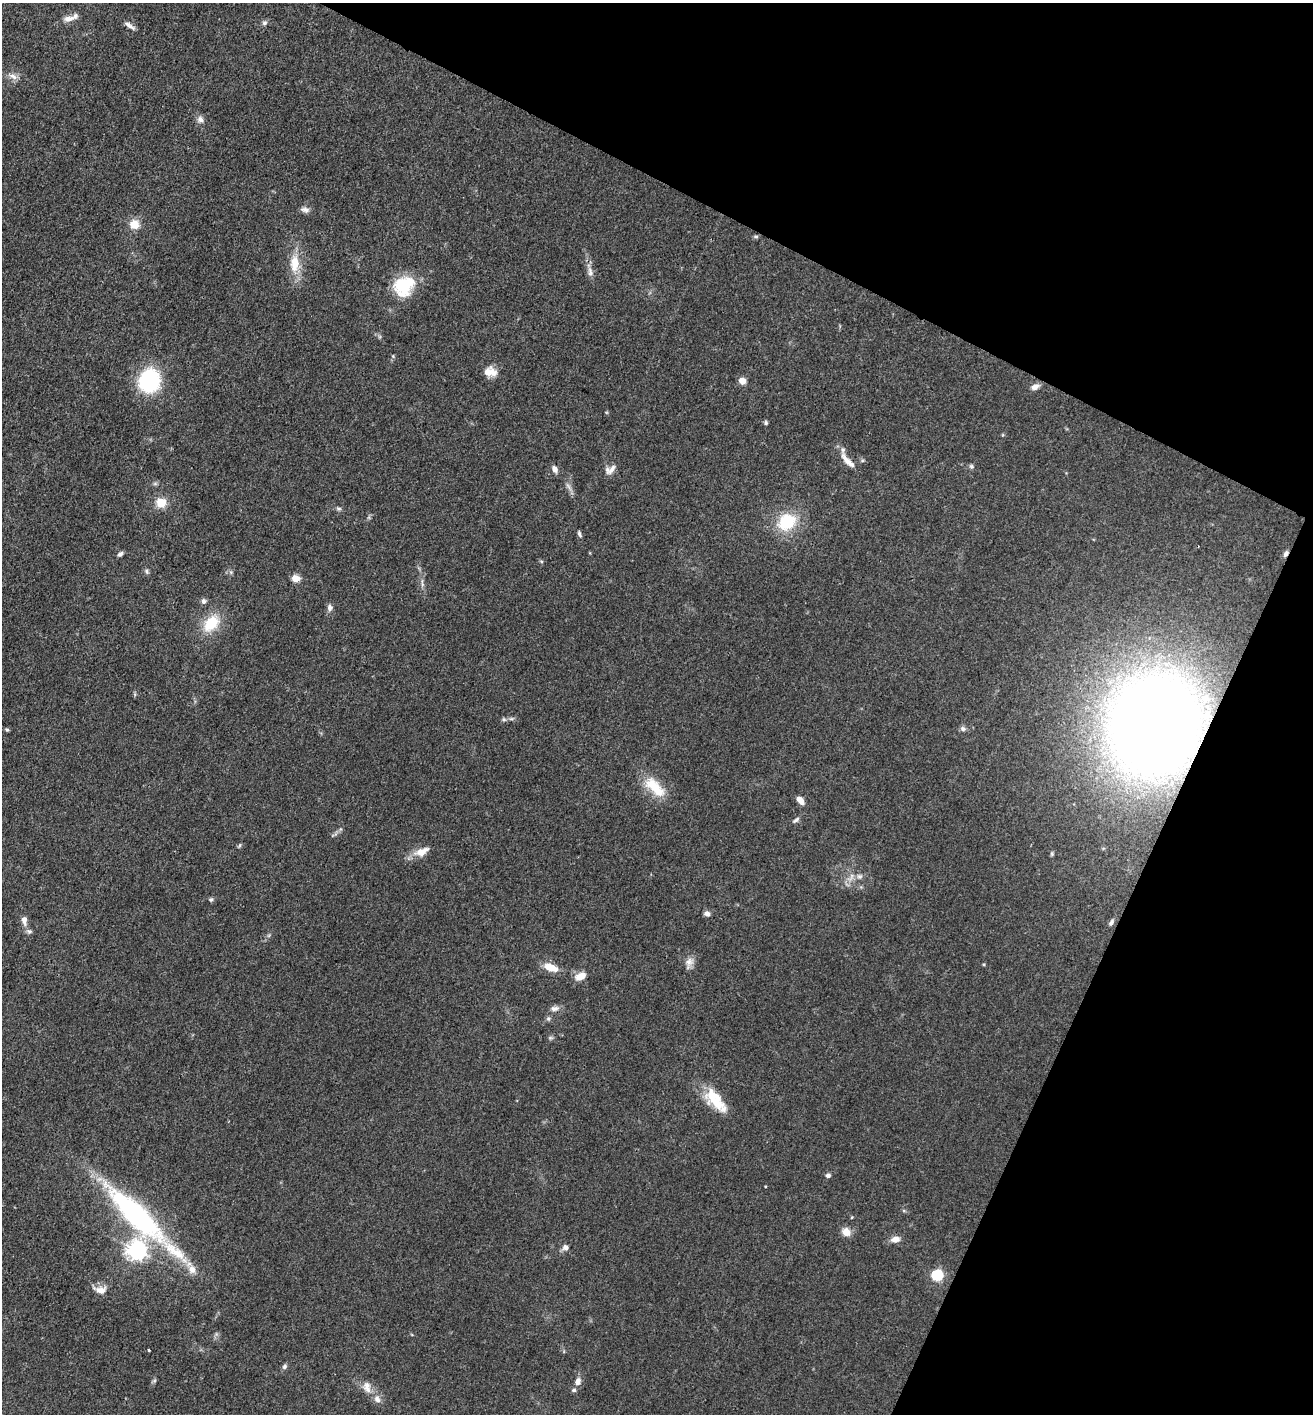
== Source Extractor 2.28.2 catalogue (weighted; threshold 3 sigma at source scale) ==
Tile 8 of 4 x 4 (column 4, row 2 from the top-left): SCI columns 4210-5520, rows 2828-4239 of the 5662 x 5653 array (HDU 1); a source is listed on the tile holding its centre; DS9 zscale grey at full resolution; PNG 1315 x 1416 px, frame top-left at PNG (2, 3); no overlay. Shown black and unused: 24% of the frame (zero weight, under 3 of 4 exposures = <1% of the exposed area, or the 3 px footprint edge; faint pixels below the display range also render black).
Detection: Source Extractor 2.28.2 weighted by HDU 2 'WHT'; one run over the whole footprint, this tile lists its part. Background 0.0661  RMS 0.0058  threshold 0.026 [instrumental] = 3 sigma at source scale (4.5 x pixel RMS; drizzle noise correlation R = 1.50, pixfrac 1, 0.05/0.05 arcsec/px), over >= 5 px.
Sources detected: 73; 1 inside a brighter object's white glare — not listed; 2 inside a brighter listed object's ellipse — not listed separately; the other 70 listed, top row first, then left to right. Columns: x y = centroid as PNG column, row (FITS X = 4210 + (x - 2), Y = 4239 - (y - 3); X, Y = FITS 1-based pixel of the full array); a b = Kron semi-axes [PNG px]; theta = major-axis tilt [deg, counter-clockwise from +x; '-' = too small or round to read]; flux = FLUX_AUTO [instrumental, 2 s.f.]
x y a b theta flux
69 19 17 7 9 4.6
264 23 7 6 - 1.5
129 25 16 5 -35 2.6
13 76 13 7 -29 3.4
200 119 8 8 - 2.5
305 210 12 7 -12 2.4
134 224 11 10 - 7.3
756 236 6 4 -1 0.84
295 263 22 12 90 12
590 272 13 7 -78 3.1
406 283 24 19 -20 20
393 356 5 4 - 0.69
490 372 16 11 -9 6.4
149 381 18 16 75 67
742 381 5 4 - 11
1035 387 11 7 19 3.1
766 423 6 4 -76 0.92
847 460 22 7 -51 6.1
971 466 7 5 -15 1.2
555 469 8 6 -64 3.1
612 469 17 7 57 3.5
161 503 10 9 - 9.4
339 508 9 4 0 1.2
787 522 19 16 34 25
579 534 9 4 -70 1.2
120 554 7 5 43 1.5
1286 554 8 5 62 2
147 571 7 5 -72 1.3
295 578 5 4 - 15
422 583 12 3 -81 1.7
204 601 7 6 - 1.8
330 608 9 7 88 2.3
211 623 26 17 50 17
504 719 6 5 - 1
1154 725 60 53 82 1100
963 729 8 7 - 1.6
7 730 5 4 - 0.86
655 787 33 14 -44 17
800 800 9 5 -49 4.7
796 820 10 5 37 1.5
240 845 6 4 71 0.74
422 852 22 10 23 6.9
859 876 8 6 -14 1.9
211 900 6 6 - 1.1
707 913 7 6 - 2
24 920 12 7 -81 3.2
1111 922 10 5 59 1.7
29 931 8 6 -11 1.5
689 962 14 10 70 3.9
551 967 16 8 -20 8.6
580 976 13 8 26 6.3
554 1008 11 7 6 2.7
548 1019 7 5 -70 1.1
550 1038 7 4 18 0.91
715 1100 34 15 -48 18
828 1175 6 5 - 1.6
136 1215 113 24 -44 120
846 1232 11 9 -46 5.3
895 1239 9 6 6 4.7
565 1247 8 8 - 2.3
136 1250 7 7 - 300
937 1275 5 5 - 62
100 1290 17 9 -7 5.4
149 1350 3 2 - 1.4
284 1366 7 5 47 1.5
154 1381 6 4 19 0.83
578 1381 10 7 75 3.5
367 1387 17 10 -73 5.4
574 1390 6 5 - 1.1
377 1399 10 8 -51 3.2
Overlapping masked pixels (flux is a lower limit): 2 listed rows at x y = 1286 554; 1154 725